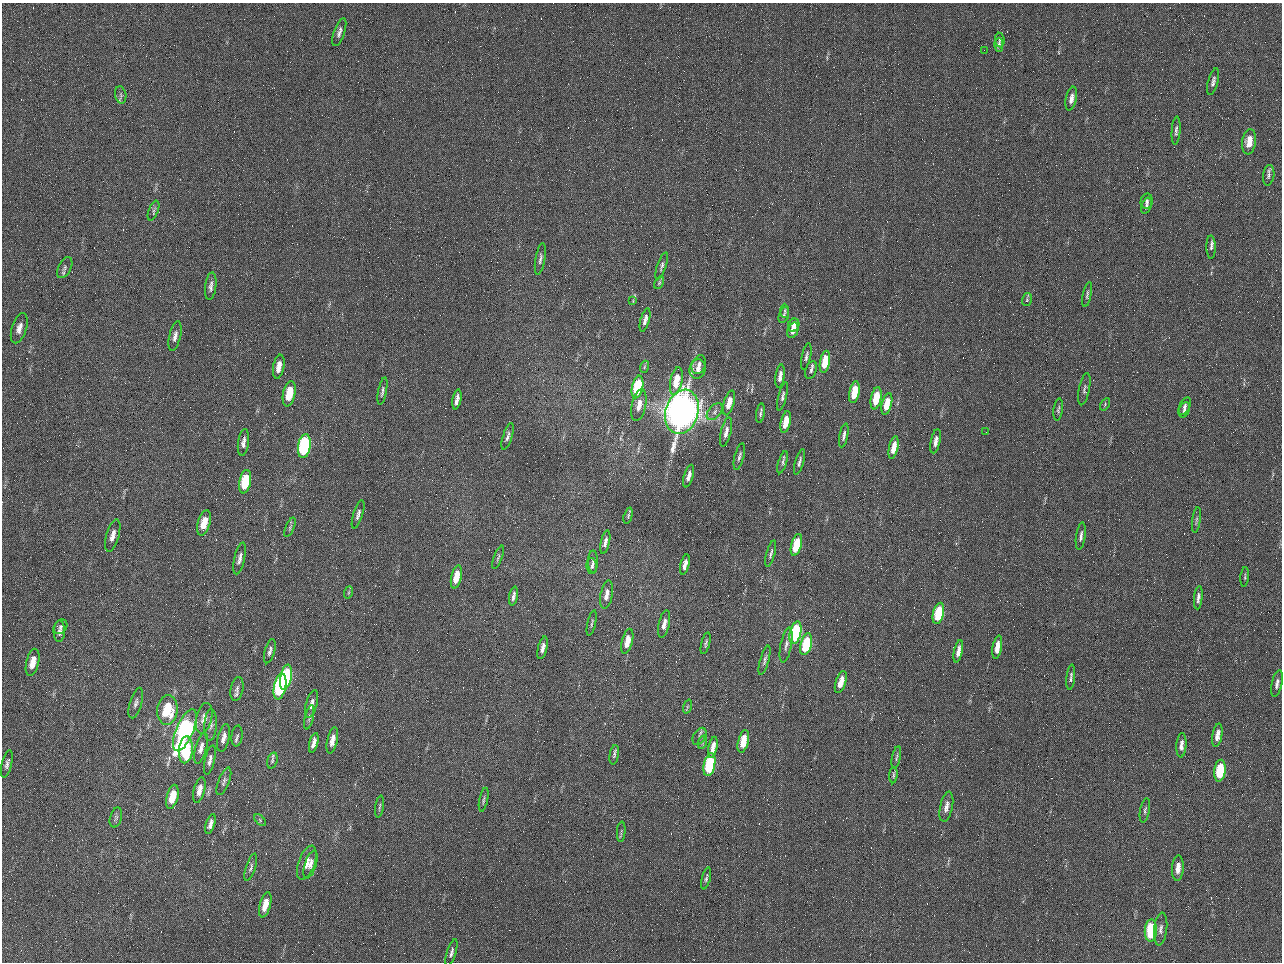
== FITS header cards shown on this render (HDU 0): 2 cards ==
NAXIS1  =                 1280 / length of data axis 1
NAXIS2  =                  960 / length of data axis 2

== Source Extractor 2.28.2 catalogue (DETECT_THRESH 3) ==
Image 1280 x 960 px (HDU 0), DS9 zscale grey, 1 PNG px = 1 image px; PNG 1284 x 964 px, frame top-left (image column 1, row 960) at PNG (2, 3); each listed source drawn as its Kron ellipse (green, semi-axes under 4 px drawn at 4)
Background 2560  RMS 180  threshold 554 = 3 sigma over >= 5 px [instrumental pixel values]
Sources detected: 161; all 161 listed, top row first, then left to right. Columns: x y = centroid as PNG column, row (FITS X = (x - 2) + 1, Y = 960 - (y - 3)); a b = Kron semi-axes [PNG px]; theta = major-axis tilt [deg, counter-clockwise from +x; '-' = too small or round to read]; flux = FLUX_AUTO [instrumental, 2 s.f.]
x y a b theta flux
339 32 15 5 71 5.1e+04
1000 40 7 4 -82 2.2e+04
999 45 7 4 90 3.7e+04
984 50 2 2 - 6.3e+04
1213 81 13 5 75 4.5e+04
121 95 9 5 -80 3.2e+04
1071 98 12 5 78 7.3e+04
1176 130 14 4 86 3.7e+04
1249 142 13 6 82 1.6e+05
1269 175 10 5 81 3.8e+04
1147 201 8 6 78 3.2e+04
1146 206 8 5 72 2.8e+04
153 211 10 4 68 3.0e+04
1211 247 12 4 -89 4.2e+04
540 259 16 5 80 4.7e+04
662 266 14 4 71 3.9e+04
65 268 11 6 63 4.2e+04
659 283 7 3 63 1.6e+04
211 286 14 5 83 5.3e+04
1087 295 13 3 79 3.0e+04
1027 300 6 5 - 1.9e+04
633 301 4 3 - 1.1e+04
785 311 7 4 -88 2.0e+04
784 315 8 5 71 2.5e+04
645 320 12 4 75 6.4e+04
794 325 7 5 65 8.1e+04
19 328 16 7 72 9.6e+04
793 330 8 5 70 1.1e+05
175 336 15 5 77 6.5e+04
806 356 13 4 78 3.7e+04
825 362 11 5 80 3.3e+05
699 365 10 7 66 6.6e+04
279 367 12 5 80 1.2e+05
644 367 6 4 71 1.7e+04
698 369 9 8 - 7.9e+04
811 370 9 5 73 3.6e+04
780 376 11 4 82 6.3e+04
676 381 14 6 79 3.0e+05
637 387 11 5 78 9.4e+05
1084 389 16 5 79 4.0e+04
382 391 14 4 79 3.9e+04
854 392 11 5 79 3.3e+05
289 394 13 6 79 3.6e+05
783 396 14 4 75 3.9e+04
876 398 11 5 79 3.4e+05
457 399 10 3 79 6.6e+04
729 403 13 5 74 1.5e+05
887 404 11 5 76 2.5e+05
1105 404 7 4 61 2.1e+04
639 405 16 7 78 1.3e+05
1185 406 9 5 65 3.7e+04
1058 409 11 4 83 3.0e+04
1184 410 8 5 66 3.5e+04
682 412 22 16 74 1.2e+07
715 412 10 6 48 4.8e+04
760 413 10 3 82 2.8e+04
786 422 11 5 77 2.2e+05
726 432 14 5 77 7.6e+04
986 432 2 2 - 7.1e+03
508 436 14 4 73 4.6e+04
844 436 12 4 78 4.4e+04
936 441 12 5 78 7.8e+04
243 442 14 5 82 6.1e+04
304 446 12 6 81 1.9e+06
894 447 11 4 78 1.7e+05
739 456 14 4 76 4.3e+04
783 462 11 4 73 3.3e+04
799 462 13 4 74 3.9e+04
689 476 11 4 73 6.8e+04
245 482 12 6 79 4.6e+05
358 514 15 4 73 4.7e+04
628 516 8 4 73 2.1e+04
1196 520 13 3 82 2.6e+04
204 523 13 6 75 2.1e+05
290 527 10 4 67 2.3e+04
113 535 17 6 73 9.2e+04
1081 536 14 4 82 4.7e+04
605 542 12 4 78 5.7e+04
796 545 11 5 75 5.5e+05
771 554 13 4 75 3.2e+04
498 557 12 4 69 2.4e+04
240 558 16 5 77 5.9e+04
593 561 11 5 89 4.0e+04
685 564 10 4 76 7.9e+04
592 566 8 5 -86 3.1e+04
456 577 11 5 77 2.1e+05
1245 577 10 3 85 1.8e+04
349 592 6 4 71 1.8e+04
607 595 14 6 80 9.2e+04
513 596 9 3 79 4.4e+04
1198 598 12 4 84 4.8e+04
938 613 11 5 77 6.0e+05
592 623 13 3 77 2.3e+04
664 624 14 5 78 8.3e+04
60 627 8 6 51 3.1e+04
59 631 11 5 88 5.1e+04
795 633 11 5 77 1.4e+06
627 641 13 5 76 1.9e+05
706 643 11 4 76 3.0e+04
806 644 11 5 75 7.1e+05
786 645 18 5 79 6.4e+04
997 647 12 4 79 1.4e+05
543 648 11 4 76 6.5e+04
270 651 12 5 73 4.3e+04
958 651 11 4 77 8.1e+04
765 660 15 4 74 4.2e+04
33 662 14 6 77 1.6e+05
286 677 13 5 79 1.4e+06
1071 677 12 3 83 3.4e+04
841 682 11 5 72 1.5e+05
1277 683 14 5 78 5.1e+04
280 687 13 6 78 1.5e+06
237 689 12 6 79 4.6e+04
136 703 16 6 73 5.0e+04
311 704 14 5 74 6.9e+04
687 707 7 4 72 2.3e+04
167 710 14 10 84 4.9e+05
309 717 12 4 77 3.0e+04
204 718 15 8 77 9.9e+04
210 725 16 6 86 5.6e+04
185 730 22 8 67 3.3e+06
1217 735 11 5 80 9.3e+04
237 736 10 5 83 3.4e+04
699 736 9 6 59 3.6e+04
224 738 14 5 77 7.5e+04
332 740 13 5 78 1.0e+05
743 741 11 5 76 3.1e+05
702 742 7 4 73 2.4e+04
314 743 10 4 76 6.9e+04
1181 745 12 5 86 6.9e+04
713 747 11 4 78 9.4e+04
201 748 16 5 74 7.6e+04
186 750 13 7 85 7.2e+05
614 755 10 4 79 3.3e+04
896 757 11 3 78 2.4e+04
210 760 15 5 77 5.7e+04
272 761 8 5 72 2.6e+04
7 764 14 5 76 4.9e+04
709 765 11 5 78 1.0e+06
1220 771 11 5 83 6.6e+05
893 775 8 4 86 2.1e+04
224 781 14 5 69 3.9e+04
199 790 13 5 77 9.9e+04
172 797 12 5 76 2.7e+05
484 800 12 4 78 2.8e+04
380 806 11 3 82 2.3e+04
946 807 15 6 77 8.7e+04
1145 810 12 5 79 3.1e+04
116 818 10 6 74 3.3e+04
260 820 7 4 -47 2.1e+04
210 824 10 4 72 5.7e+04
621 832 10 3 86 1.7e+04
307 863 18 8 70 1.2e+05
310 865 14 5 72 7.2e+04
251 867 14 5 71 4.0e+04
1178 868 13 6 85 1.1e+05
706 878 11 4 76 2.6e+04
265 905 13 5 75 1.9e+05
1161 929 16 6 84 6.1e+04
1151 930 11 6 87 9.9e+05
451 953 14 4 73 4.4e+04